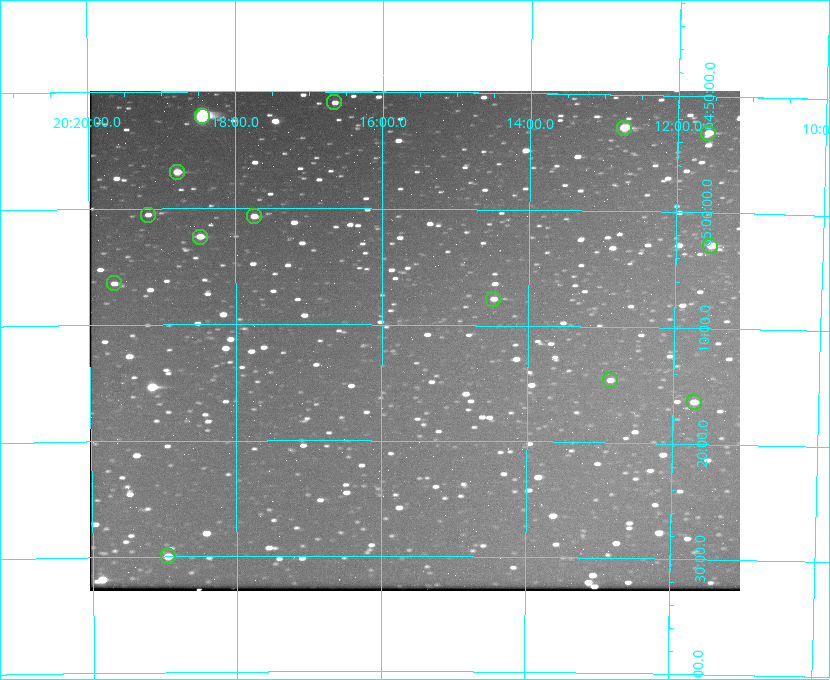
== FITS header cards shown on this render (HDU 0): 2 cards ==
NAXIS1  =                  650 / Width of table row in bytes
NAXIS2  =                  500 / Number of rows in table

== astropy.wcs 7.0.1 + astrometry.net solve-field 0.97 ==
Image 650 x 500 px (HDU 0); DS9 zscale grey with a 90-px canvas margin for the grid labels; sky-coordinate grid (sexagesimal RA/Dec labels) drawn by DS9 from the SOLVED WCS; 14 Tycho-2 reference stars matched to detected sources circled (green)
Header WCS: none
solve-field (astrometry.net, Tycho-2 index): SOLVED blind (the file carries no WCS)
Solved WCS: RA---TAN-SIP/DEC--TAN-SIP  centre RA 20:15:33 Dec +65:11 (303.89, +65.19 deg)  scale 5.17 arcsec/px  FOV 56.0' x 43.1'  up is +180 deg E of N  parity flipped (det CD > 0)
(file carries no celestial WCS; the grid is the blind solution)
Tycho-2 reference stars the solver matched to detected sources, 14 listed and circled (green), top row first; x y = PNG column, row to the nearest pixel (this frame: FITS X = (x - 90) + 1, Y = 500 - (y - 93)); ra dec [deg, ICRS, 3 dp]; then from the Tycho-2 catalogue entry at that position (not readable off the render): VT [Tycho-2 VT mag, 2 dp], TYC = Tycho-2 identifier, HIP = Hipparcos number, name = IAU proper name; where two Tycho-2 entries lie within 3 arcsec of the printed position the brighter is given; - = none
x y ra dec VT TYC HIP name
334 104 304.164 +64.849 10.65 4240-315-1 - -
202 118 304.612 +64.868 7.89 4241-1703-1 100101 -
624 130 303.184 +64.880 9.02 4240-488-1 - -
708 135 302.897 +64.886 9.40 4240-717-1 - -
177 174 304.698 +64.948 10.27 4241-1684-1 - -
148 217 304.798 +65.009 11.15 4241-1628-1 - -
254 218 304.437 +65.012 10.41 4241-1775-1 - -
200 239 304.620 +65.041 10.25 4241-1573-1 - -
710 248 302.882 +65.048 10.25 4240-98-1 - -
114 285 304.916 +65.107 11.17 4241-1518-1 - -
493 301 303.620 +65.129 11.18 4240-34-1 - -
610 382 303.217 +65.244 11.17 4240-236-1 - -
694 404 302.928 +65.273 10.74 4240-760-1 - -
168 558 304.739 +65.499 10.16 4241-1715-1 - -